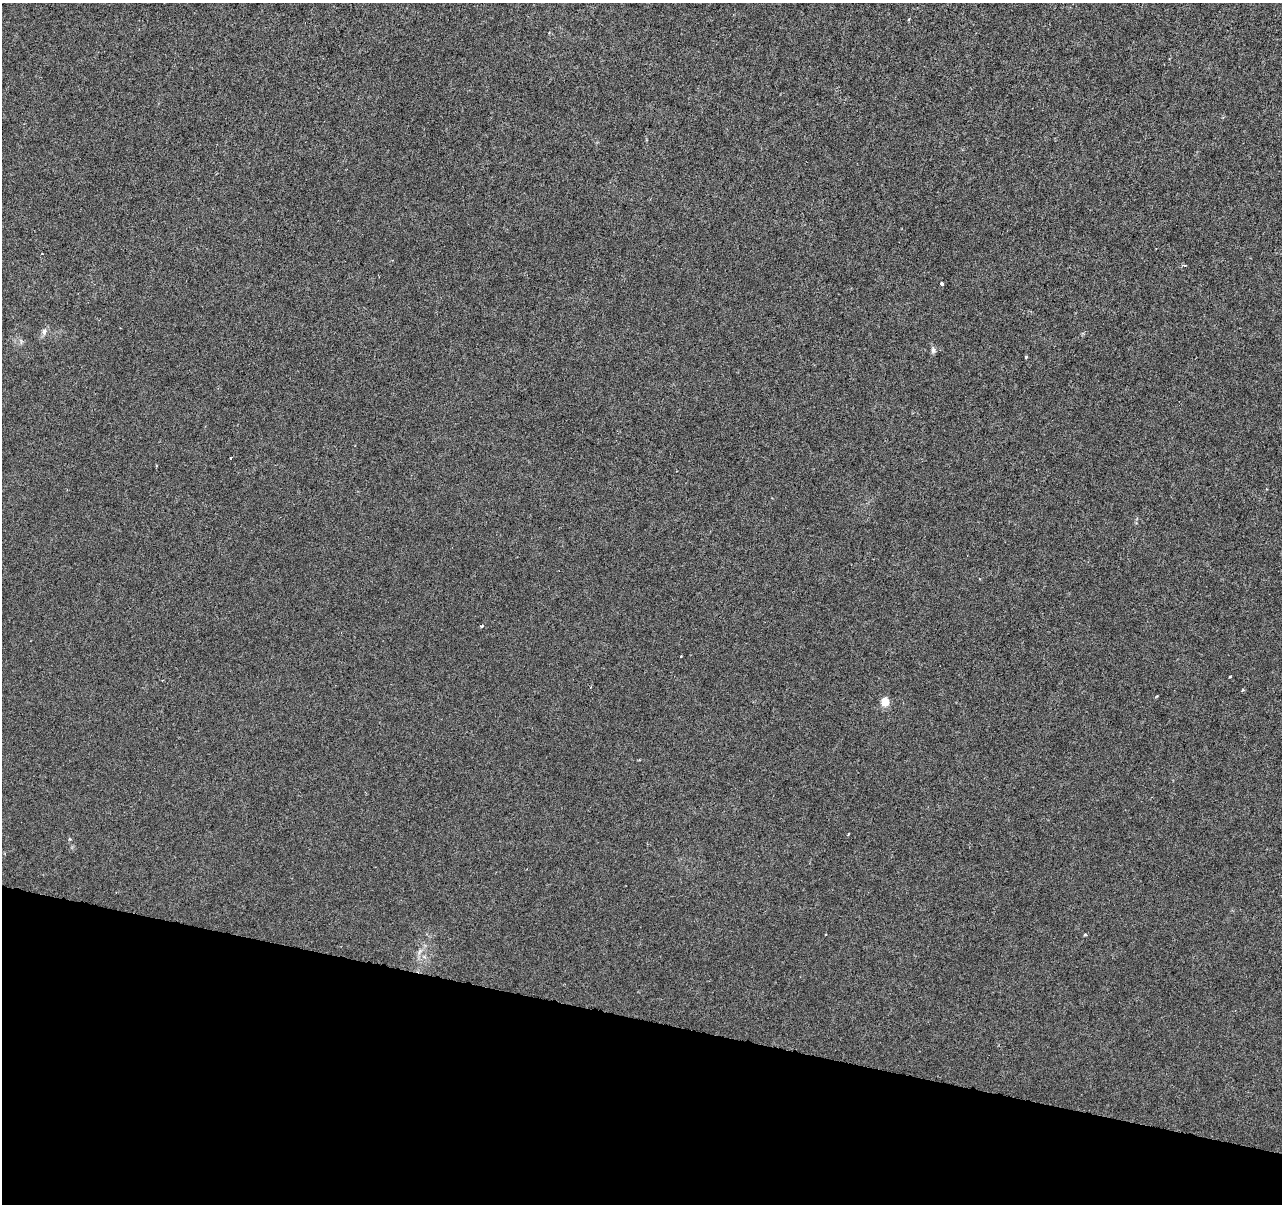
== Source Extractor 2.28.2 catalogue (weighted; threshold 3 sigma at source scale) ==
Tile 15 of 4 x 4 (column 3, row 4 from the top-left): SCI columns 2561-3840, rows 222-1423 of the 5128 x 5312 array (HDU 1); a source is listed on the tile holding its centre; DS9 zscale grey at full resolution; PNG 1284 x 1206 px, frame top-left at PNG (2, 3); no overlay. Shown black and unused: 15% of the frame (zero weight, under 3 of 6 exposures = <1% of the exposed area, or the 3 px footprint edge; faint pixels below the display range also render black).
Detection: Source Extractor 2.28.2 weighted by HDU 2 'WHT'; one run over the whole footprint, this tile lists its part. Background -4.65e-06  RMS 0.0013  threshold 0.00516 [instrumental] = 3 sigma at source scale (4.09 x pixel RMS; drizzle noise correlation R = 1.36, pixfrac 0.8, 0.0396/0.0396 arcsec/px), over >= 5 px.
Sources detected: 12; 1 cosmic-ray / hot-pixel residue — not listed; the other 11 listed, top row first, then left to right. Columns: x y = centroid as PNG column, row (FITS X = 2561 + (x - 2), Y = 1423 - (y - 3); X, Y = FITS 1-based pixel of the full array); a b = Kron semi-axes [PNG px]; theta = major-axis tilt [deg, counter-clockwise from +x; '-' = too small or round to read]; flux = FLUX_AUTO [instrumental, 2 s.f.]
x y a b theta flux
942 284 3 3 - 0.5
44 331 7 6 - 0.33
933 350 8 5 -68 0.31
1026 357 3 3 - 0.18
230 458 3 2 - 0.092
482 626 5 3 - 0.13
681 656 3 2 - 0.12
1230 676 3 2 - 0.13
1243 690 4 4 - 0.12
885 702 5 5 - 3.2
1085 934 4 3 - 0.14